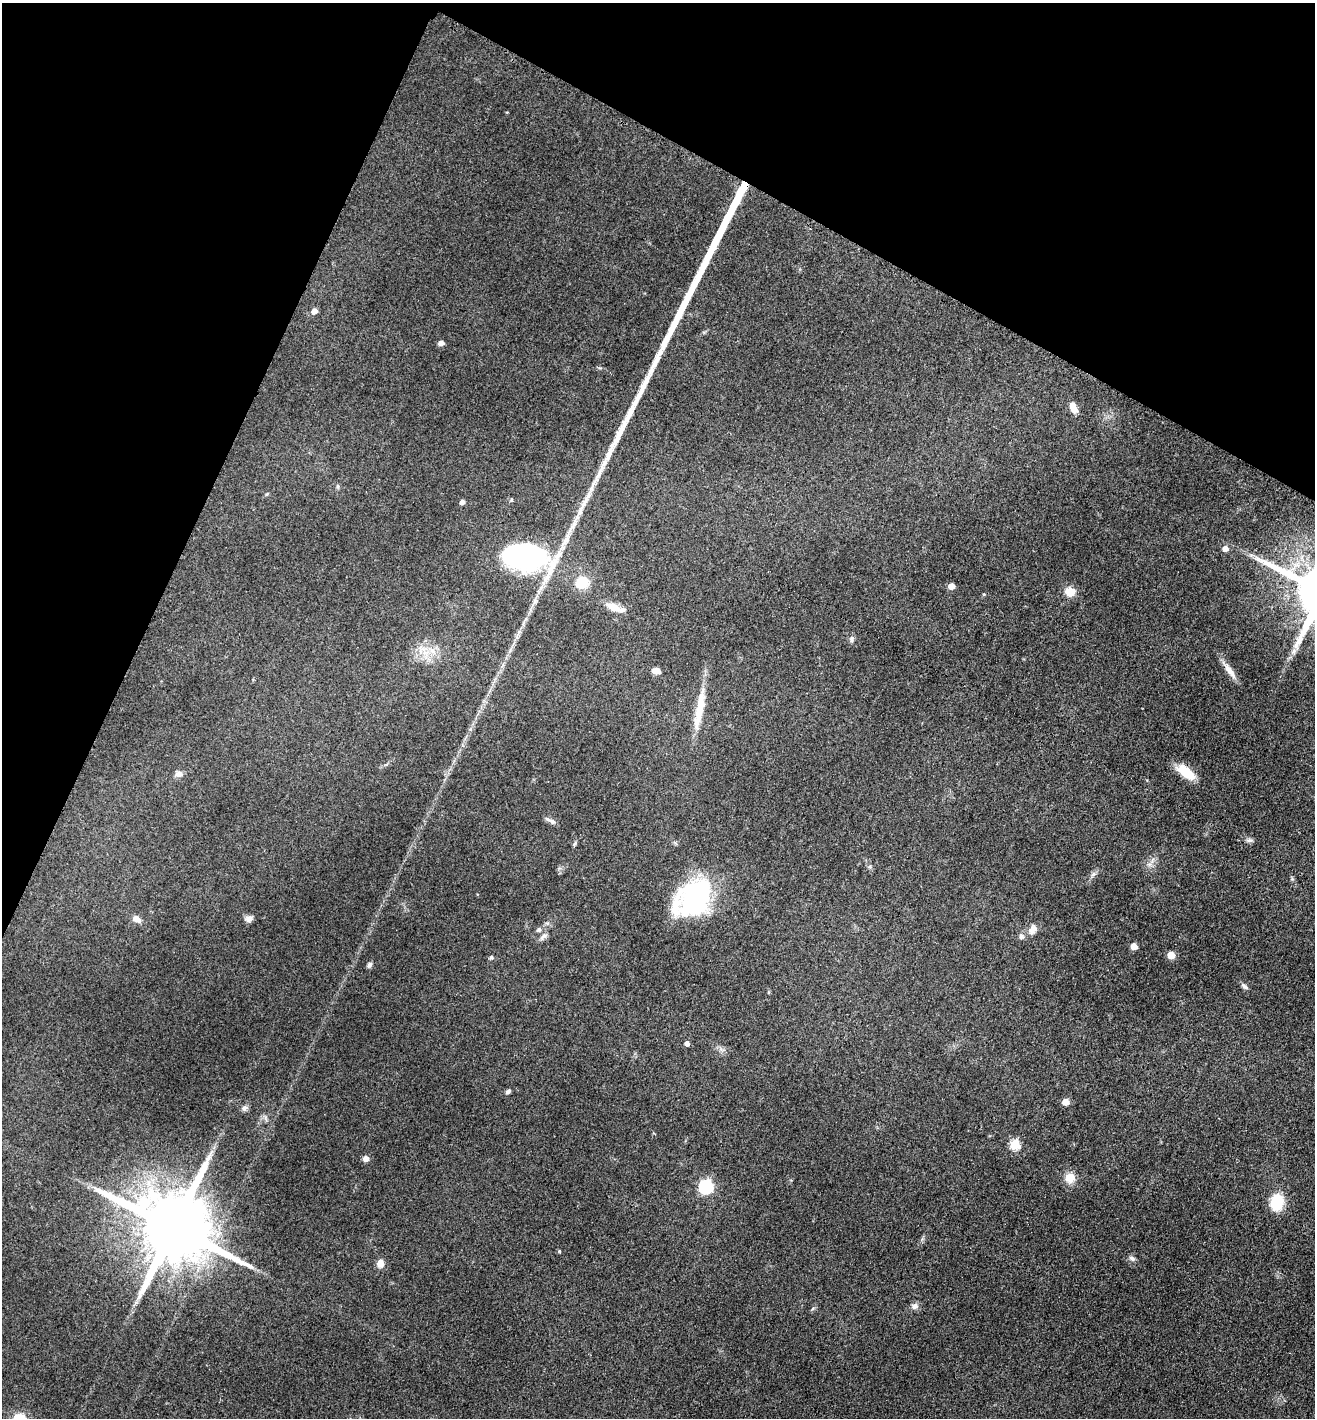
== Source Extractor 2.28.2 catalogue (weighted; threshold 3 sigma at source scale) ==
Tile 2 of 4 x 4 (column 2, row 1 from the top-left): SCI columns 1471-2783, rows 4263-5678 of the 5702 x 5692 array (HDU 1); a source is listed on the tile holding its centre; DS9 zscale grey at full resolution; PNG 1317 x 1420 px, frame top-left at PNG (2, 3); no overlay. Shown black and unused: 23% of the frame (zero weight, under 3 of 4 exposures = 2% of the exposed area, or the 3 px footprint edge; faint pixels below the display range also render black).
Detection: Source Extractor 2.28.2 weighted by HDU 2 'WHT'; one run over the whole footprint, this tile lists its part. Background 0.0823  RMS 0.0062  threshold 0.0278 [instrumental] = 3 sigma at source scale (4.5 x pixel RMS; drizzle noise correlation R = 1.50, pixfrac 1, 0.05/0.05 arcsec/px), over >= 5 px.
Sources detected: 55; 3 long thin detections or spike segments (spike, bleed or trail) — not listed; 1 inside a brighter listed object's ellipse — not listed separately; the other 51 listed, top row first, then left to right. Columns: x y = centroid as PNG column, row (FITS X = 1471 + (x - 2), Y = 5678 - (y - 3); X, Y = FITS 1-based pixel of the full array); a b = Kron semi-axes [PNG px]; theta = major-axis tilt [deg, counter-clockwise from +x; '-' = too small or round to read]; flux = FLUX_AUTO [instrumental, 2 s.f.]
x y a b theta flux
314 311 6 5 - 3.9
441 343 5 4 - 3.5
1073 407 12 7 -68 5.6
338 486 6 4 90 0.94
462 502 5 5 - 2.2
1225 548 5 5 - 4.6
524 556 41 25 -5 110
582 582 17 16 - 13
951 586 5 4 - 6.9
1070 592 11 10 - 7.7
984 594 5 3 - 0.59
615 607 24 8 -19 7.9
851 639 9 6 81 1.7
1293 651 9 6 55 2.5
425 652 8 5 0 2.8
656 671 9 7 -11 3.6
1230 671 26 7 -55 6.2
699 709 54 9 80 18
1186 772 22 10 -37 14
179 774 9 7 0 3
552 821 10 6 -31 2.4
1249 840 11 4 -4 1.6
575 843 6 4 71 0.92
1093 874 7 6 - 1.7
1292 879 5 5 - 0.87
694 898 45 31 44 89
136 919 10 7 -26 4.2
249 919 10 8 10 2.7
1032 929 14 9 69 4.5
539 930 7 6 - 1.5
543 936 12 6 55 2.5
1021 936 6 6 - 2.4
1134 946 5 5 - 7.5
1171 955 5 5 - 10
491 957 5 5 - 1.2
369 965 8 5 64 1.6
1244 986 10 5 -38 1.8
687 1043 5 5 - 2.5
508 1091 8 5 40 1.4
1065 1102 5 5 - 8.9
244 1108 8 7 - 2.3
1015 1144 5 5 - 33
366 1158 5 5 - 4.2
1070 1178 11 10 - 7.8
706 1187 6 6 - 96
1277 1202 17 13 80 21
173 1227 20 17 -27 9200
559 1251 5 3 - 0.52
1132 1258 9 6 -29 1.8
380 1263 9 8 - 4.1
915 1306 9 8 - 2.6
Overlapping masked pixels (flux is a lower limit): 1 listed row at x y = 524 556